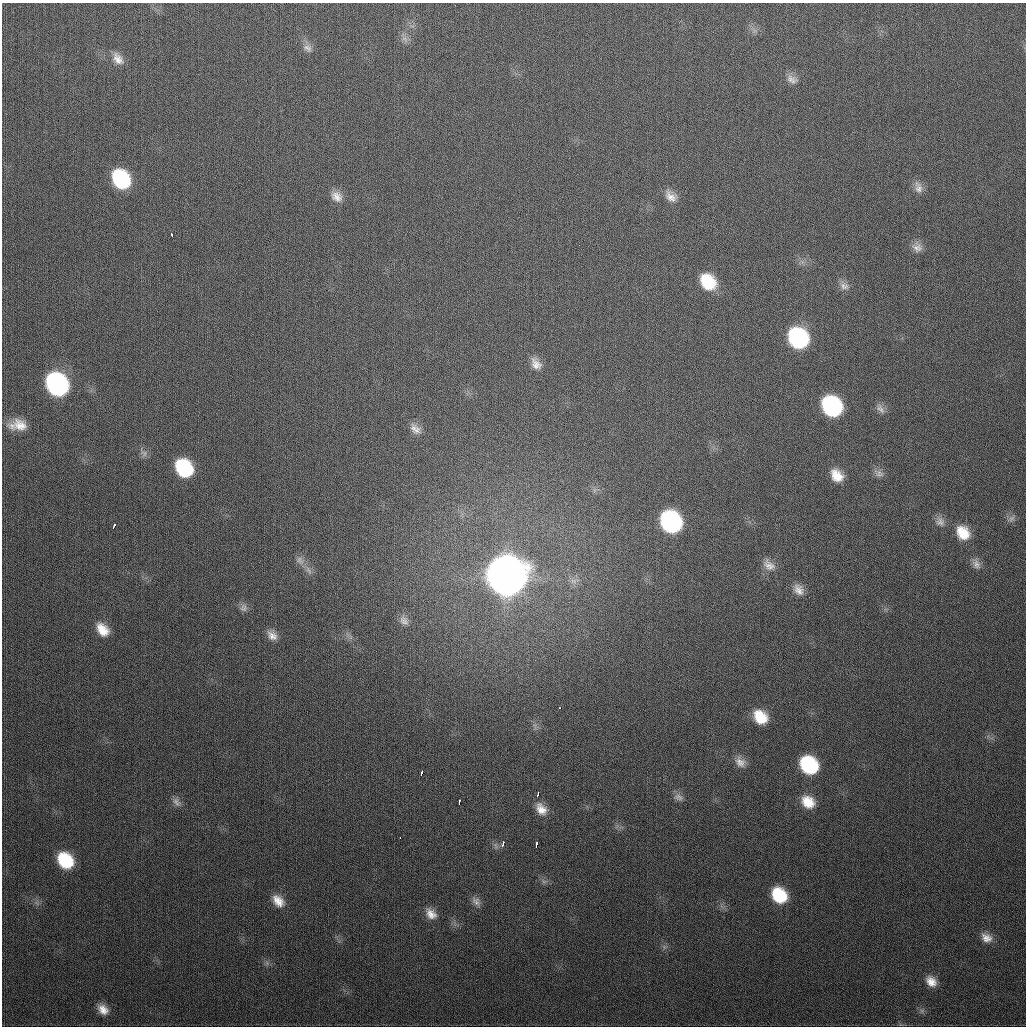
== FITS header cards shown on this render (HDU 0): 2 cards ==
NAXIS1  =                 1024
NAXIS2  =                 1024

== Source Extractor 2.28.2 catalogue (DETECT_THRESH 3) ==
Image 1024 x 1024 px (HDU 0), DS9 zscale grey, 1 PNG px = 1 image px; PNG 1028 x 1028 px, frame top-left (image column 1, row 1024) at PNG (2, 3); no overlay
Background 312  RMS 12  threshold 36.5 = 3 sigma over >= 5 px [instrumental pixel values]
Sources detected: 61; all 61 listed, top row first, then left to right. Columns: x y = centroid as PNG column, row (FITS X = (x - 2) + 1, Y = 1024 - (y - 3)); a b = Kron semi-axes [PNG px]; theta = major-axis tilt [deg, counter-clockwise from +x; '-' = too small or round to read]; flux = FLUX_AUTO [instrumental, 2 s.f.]
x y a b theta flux
308 48 13 8 -29 4.0e+03
118 59 17 11 -52 8.0e+03
792 79 16 10 -23 5.9e+03
121 179 16 12 -56 7.8e+04
918 187 16 10 -73 6.0e+03
671 196 17 11 -43 8.0e+03
337 197 15 11 -38 7.8e+03
171 235 4 3 - 3.2e+03
917 247 13 12 - 6.0e+03
708 282 17 13 -49 3.3e+04
844 286 13 10 -17 5.2e+03
798 338 16 14 -52 1.3e+05
536 364 17 11 -56 7.7e+03
57 384 17 13 -53 2.3e+05
832 406 16 13 -50 1.2e+05
880 409 16 8 -56 5.1e+03
20 425 18 12 -6 1.3e+04
415 429 17 10 -45 6.9e+03
144 453 11 7 -58 3.3e+03
184 468 15 12 -52 6.5e+04
879 474 12 9 -15 4.3e+03
837 475 16 12 -48 1.4e+04
1011 518 10 7 39 3.5e+03
671 522 16 13 -52 1.7e+05
940 522 14 12 -58 5.9e+03
114 526 5 3 - 4.3e+03
963 533 17 14 -53 1.9e+04
300 560 13 9 -56 5.1e+03
976 564 14 10 -65 5.4e+03
769 565 18 11 -37 8.3e+03
308 570 14 5 -55 4.0e+03
506 576 18 16 -50 3.6e+06
574 581 10 6 -6 3.7e+03
798 590 15 11 -54 7.5e+03
243 608 11 9 88 3.7e+03
404 621 14 10 -42 5.4e+03
103 630 16 11 -50 1.4e+04
272 635 14 10 -44 6.7e+03
560 708 3 2 - 1.7e+03
760 717 15 12 -47 2.2e+04
740 762 15 11 -45 7.3e+03
809 765 15 12 -43 7.3e+04
421 773 4 3 - 3.3e+03
538 794 4 3 - 2.6e+03
678 797 13 9 -19 4.2e+03
176 802 14 8 -52 4.2e+03
459 802 5 2 - 3.4e+03
808 802 15 12 -40 1.6e+04
541 809 16 11 -54 1.0e+04
400 837 3 2 - 5.5e+03
503 844 6 3 79 3.4e+03
536 844 5 3 - 3.3e+03
65 860 15 12 -50 4.7e+04
544 881 7 4 0 1.9e+03
779 895 15 12 -48 3.9e+04
278 901 16 11 -48 1.1e+04
476 901 14 9 -50 4.6e+03
431 914 14 10 -48 8.3e+03
986 938 15 11 -31 8.3e+03
931 981 14 11 -46 9.7e+03
103 1009 14 10 -42 9.2e+03